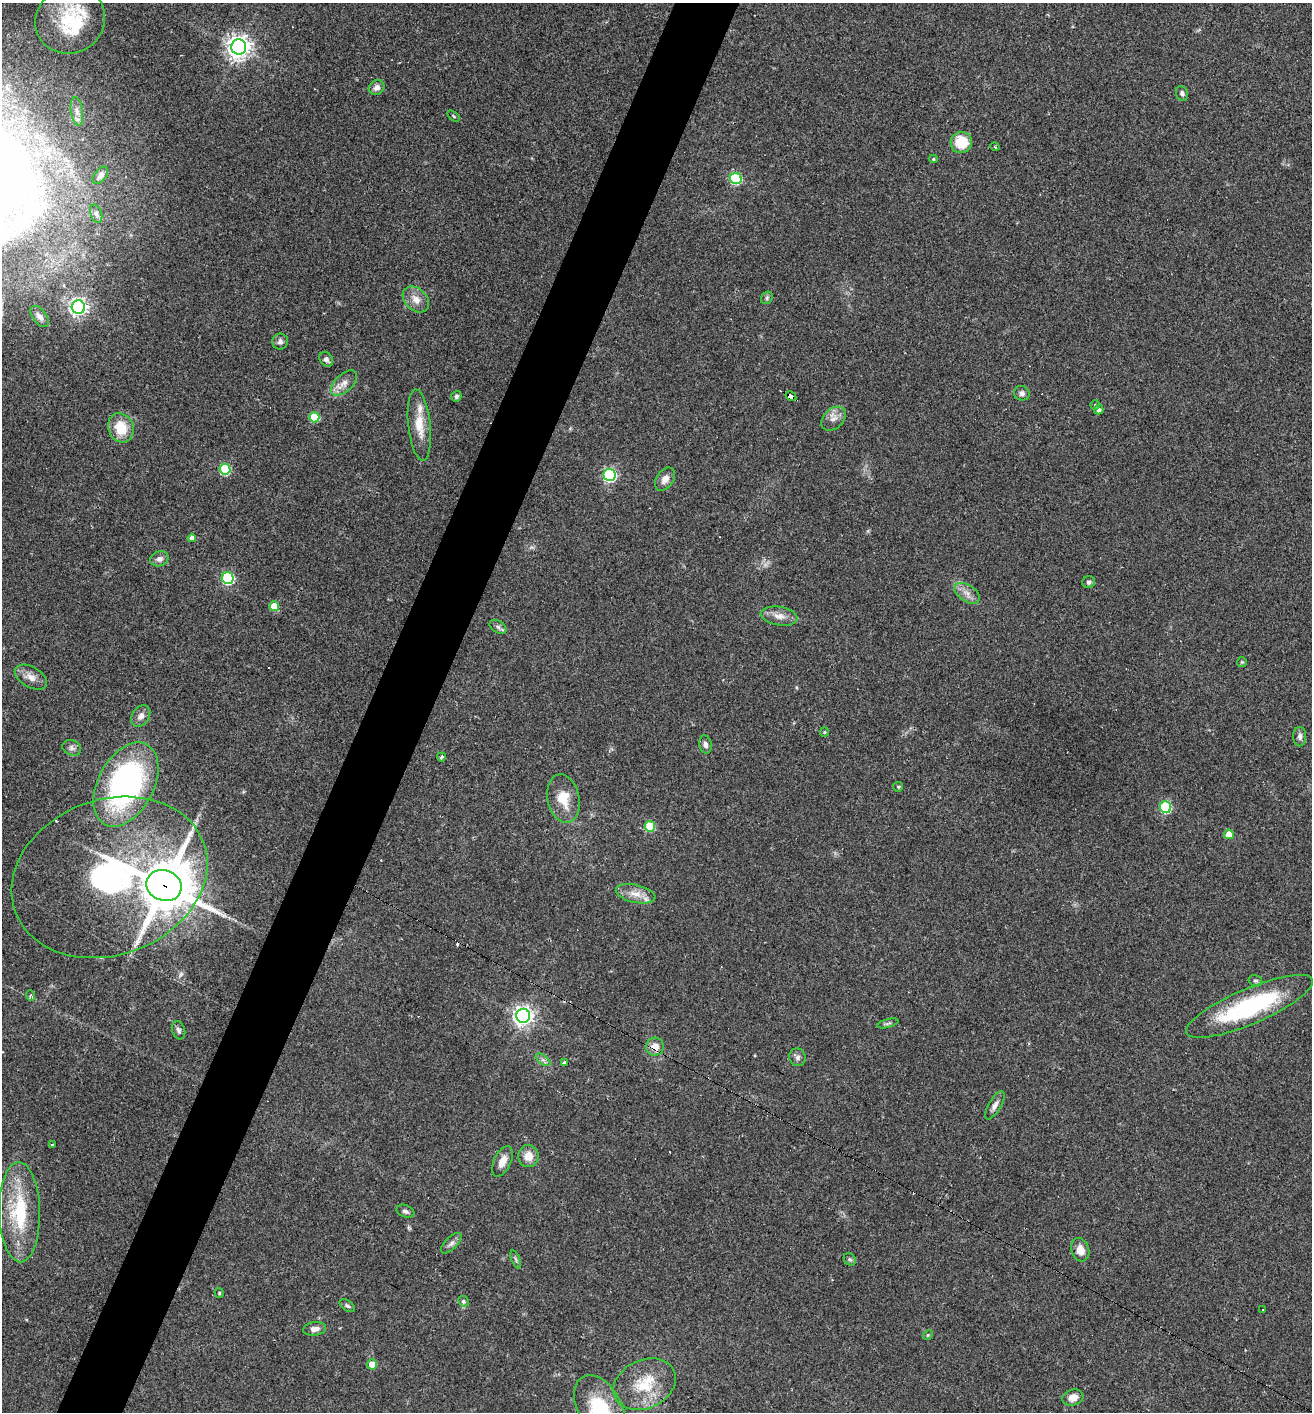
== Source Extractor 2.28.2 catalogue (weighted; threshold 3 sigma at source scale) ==
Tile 7 of 4 x 4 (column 3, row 2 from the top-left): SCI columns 2760-4069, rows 2823-4232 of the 5654 x 5643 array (HDU 1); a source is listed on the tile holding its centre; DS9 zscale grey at full resolution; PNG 1314 x 1414 px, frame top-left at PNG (2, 3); each listed source drawn as its Kron ellipse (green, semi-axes under 4 px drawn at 4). Shown black and unused: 5% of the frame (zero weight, under 2 of 3 exposures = <1% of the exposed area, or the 3 px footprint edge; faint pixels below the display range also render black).
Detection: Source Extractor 2.28.2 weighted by HDU 2 'WHT'; one run over the whole footprint, this tile lists its part. Background 0.0502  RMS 0.0065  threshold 0.0292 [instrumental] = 3 sigma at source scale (4.5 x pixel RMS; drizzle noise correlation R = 1.50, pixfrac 1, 0.05/0.05 arcsec/px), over >= 5 px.
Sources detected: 100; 9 cosmic-ray / hot-pixel residue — neither listed nor drawn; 5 inside a brighter listed object's ellipse — not listed separately; the other 86 listed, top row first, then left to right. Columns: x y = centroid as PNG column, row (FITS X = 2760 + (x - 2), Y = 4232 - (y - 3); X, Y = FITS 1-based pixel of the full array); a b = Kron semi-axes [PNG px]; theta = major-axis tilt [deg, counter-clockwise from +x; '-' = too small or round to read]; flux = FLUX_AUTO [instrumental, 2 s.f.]
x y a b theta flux
70 20 35 33 29 38
239 47 7 7 - 550
377 88 8 7 - 3.4
1182 93 7 6 - 1.6
77 111 14 6 -82 3.8
453 116 7 3 -37 0.77
961 142 10 10 - 17
995 147 5 3 - 0.61
933 159 4 4 - 0.78
100 175 10 6 51 2.4
736 179 6 5 - 58
96 214 9 5 -72 1.8
767 298 6 5 - 1.3
416 299 15 11 -42 6.6
78 307 7 6 - 260
40 316 12 7 -53 3.5
280 342 8 8 - 2.2
326 359 8 6 -52 2.3
344 383 16 8 43 5.4
1022 393 8 7 - 2.2
456 396 5 5 - 1.3
791 396 6 4 -31 53
1095 405 4 4 - 0.75
1099 410 5 4 - 2.2
314 417 5 5 - 25
833 419 14 10 41 4.9
419 425 36 11 -84 13
121 428 15 12 -71 16
225 469 5 5 - 47
610 475 6 6 - 120
665 479 13 8 55 4.3
192 538 4 4 - 3.7
159 559 9 7 22 3
228 578 6 6 - 79
1089 582 6 6 - 1.7
967 593 14 8 -33 4.7
274 606 5 5 - 14
779 616 18 9 -10 6
498 627 9 6 -30 1.7
1242 662 5 5 - 0.73
31 677 18 10 -30 5.7
141 716 11 8 56 3.6
824 732 5 4 - 0.71
1300 737 10 6 -89 2.5
705 744 9 6 -78 2.5
72 748 10 7 -23 2.4
441 757 4 3 - 1.2
126 784 45 28 62 160
898 787 5 4 - 0.72
563 799 24 16 -78 15
1166 807 6 5 - 63
650 826 5 5 - 30
1229 834 5 5 - 12
109 877 100 77 20 210
164 886 18 15 -23 3400
636 894 20 9 -12 7
1255 981 7 5 -14 1.2
31 995 5 4 - 1.1
1250 1006 68 17 23 77
523 1016 7 7 - 350
888 1023 11 3 15 1.3
179 1030 9 6 -70 1.9
655 1047 9 9 - 6.1
797 1057 9 8 - 2.5
543 1060 8 4 -36 1.7
564 1063 3 3 - 1.7
995 1105 16 6 59 3.6
52 1145 3 3 - 1.6
528 1156 11 10 - 7.6
502 1161 16 8 65 6.3
405 1211 9 6 -23 2
20 1212 50 20 -89 45
451 1243 13 6 45 2.6
1080 1250 12 9 -74 6.8
516 1259 9 3 -69 1.2
850 1259 7 5 -43 1.2
219 1293 5 4 - 0.75
463 1301 5 5 - 1.4
347 1306 9 5 -36 1.5
1263 1309 3 3 - 2.7
315 1329 11 6 7 3.7
928 1335 5 4 - 0.75
372 1364 5 5 - 8.1
645 1384 32 24 25 27
1073 1397 10 8 16 5.6
599 1407 35 21 -60 40
Overlapping masked pixels (flux is a lower limit): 4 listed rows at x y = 791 396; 109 877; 164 886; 655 1047
Isophote crosses this tile's border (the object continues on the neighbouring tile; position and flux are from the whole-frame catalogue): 1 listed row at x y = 599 1407